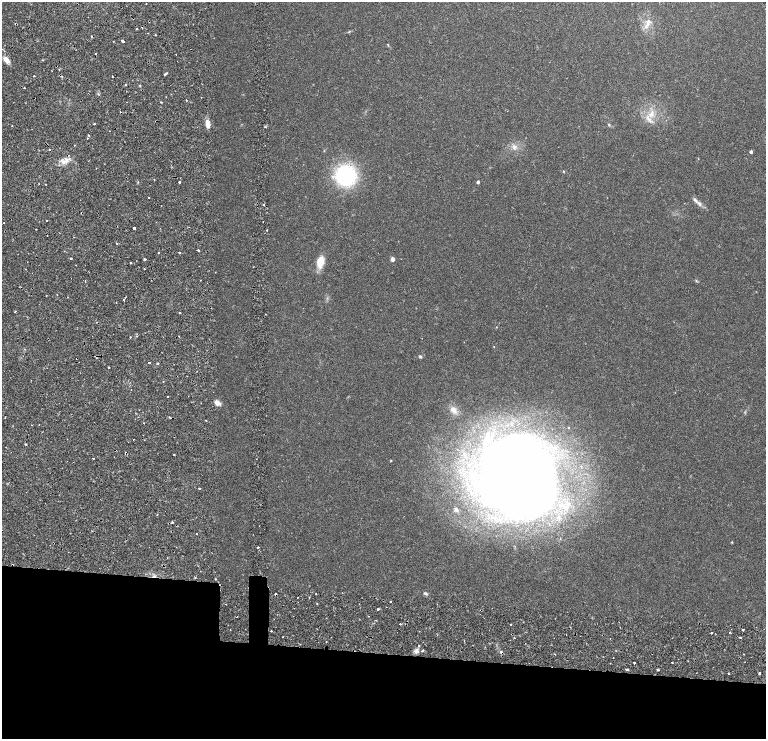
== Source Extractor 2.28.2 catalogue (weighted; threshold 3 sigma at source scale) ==
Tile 10 of 4 x 3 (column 2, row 3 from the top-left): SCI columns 1815-3341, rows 134-1607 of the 6634 x 4695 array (HDU 1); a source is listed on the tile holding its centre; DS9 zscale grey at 2 x 2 block average (1 PNG px = mean of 2 x 2 image px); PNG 768 x 741 px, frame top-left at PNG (2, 2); no overlay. Shown black and unused: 14% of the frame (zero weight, under 2 of 4 exposures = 5% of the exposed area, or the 3 px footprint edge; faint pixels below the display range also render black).
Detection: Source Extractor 2.28.2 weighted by HDU 2 'WHT'; one run over the whole footprint, this tile lists its part. Background 0.0253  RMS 0.0041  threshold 0.0185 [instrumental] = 3 sigma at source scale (4.5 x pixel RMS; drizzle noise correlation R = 1.50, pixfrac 1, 0.0396/0.0396 arcsec/px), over >= 5 px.
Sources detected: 130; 1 too faint to see at this stretch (2 x 2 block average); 11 cosmic-ray / hot-pixel residue — not listed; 2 inside a brighter listed object's ellipse — not listed separately; the other 116 listed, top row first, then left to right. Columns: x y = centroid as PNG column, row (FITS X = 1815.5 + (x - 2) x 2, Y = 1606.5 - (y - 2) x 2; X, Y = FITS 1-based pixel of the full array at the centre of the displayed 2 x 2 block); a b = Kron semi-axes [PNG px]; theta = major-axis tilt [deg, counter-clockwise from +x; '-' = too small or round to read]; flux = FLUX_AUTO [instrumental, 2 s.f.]
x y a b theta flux
647 25 12 4 60 4
137 29 2 2 - 2.6
155 35 2 2 - 1.5
123 41 3 2 - 7.9
388 45 3 2 - 0.54
96 53 2 2 - 3
176 54 2 2 - 0.73
6 60 9 5 -58 4.7
59 69 3 2 - 0.46
34 76 2 2 - 1.6
112 77 2 2 - 0.64
125 85 2 2 - 1.1
24 88 2 2 - 1.6
186 100 2 2 - 2.7
161 102 2 2 - 0.74
651 114 8 5 56 4.9
208 123 8 4 -80 7.3
94 124 2 2 - 0.89
609 125 3 2 - 0.61
88 135 2 2 - 0.65
87 138 2 2 - 0.43
75 145 2 2 - 0.48
514 147 7 6 - 3.3
49 149 2 2 - 0.36
751 152 3 3 - 1.5
698 158 3 2 - 0.35
64 162 7 5 -15 3.7
563 171 3 2 - 0.47
346 175 24 23 - 61
179 182 2 2 - 1.6
478 182 3 3 - 1.2
149 197 2 2 - 1.2
695 200 13 3 -45 2.9
263 205 2 2 - 1.4
161 206 2 2 - 0.73
46 220 2 2 - 0.66
263 222 2 2 - 0.27
4 223 2 2 - 0.81
134 228 2 2 - 3.6
267 230 2 2 - 0.54
117 243 3 2 - 0.54
198 250 2 2 - 3.7
180 252 2 2 - 0.71
158 253 2 2 - 1.7
71 258 2 2 - 1.1
145 259 2 2 - 2.7
392 259 4 4 - 2.8
320 262 12 7 75 11
130 263 2 2 - 1.2
25 269 2 2 - 0.3
144 269 2 2 - 0.76
200 280 2 2 - 0.3
85 281 2 2 - 0.56
46 295 2 2 - 0.39
125 298 2 2 - 0.55
123 300 2 2 - 0.89
15 311 2 2 - 1.7
180 313 2 2 - 0.71
179 336 2 2 - 0.32
130 337 2 2 - 1.9
494 346 2 2 - 0.31
420 356 4 4 - 1
149 362 2 2 - 2.4
157 364 2 2 - 3.6
108 367 2 2 - 1.7
167 396 2 2 - 1.6
217 403 8 5 -34 3.6
453 410 11 7 -44 4.7
5 418 2 2 - 0.56
206 420 2 2 - 0.46
569 428 3 3 - 0.52
133 439 2 2 - 1.9
26 444 2 2 - 0.64
174 454 2 2 - 1.8
93 458 2 2 - 2
391 460 3 2 - 0.5
518 477 73 52 -79 790
200 488 2 2 - 1.1
456 509 6 5 - 2.1
172 522 3 2 - 1.2
196 534 2 2 - 1.1
732 542 4 2 - 0.47
257 547 2 2 - 4.9
195 577 2 2 - 0.74
215 579 3 2 - 0.42
425 593 5 3 - 1.2
276 594 2 2 - 2.2
315 594 2 2 - 0.4
309 597 2 2 - 0.69
390 601 2 2 - 2.6
317 604 2 2 - 0.5
378 609 2 2 - 2.4
368 616 2 2 - 0.39
400 624 2 2 - 1.4
510 624 2 2 - 1.3
230 630 2 2 - 0.33
743 630 2 2 - 3.2
271 631 2 2 - 2.5
730 632 2 2 - 3.3
711 633 2 2 - 0.74
283 637 2 2 - 0.41
740 637 2 2 - 1.6
514 638 2 2 - 0.81
610 638 2 2 - 0.39
419 645 2 2 - 0.7
423 650 2 2 - 1.8
415 651 4 4 - 2
501 652 2 2 - 5.2
744 654 2 2 - 0.36
613 658 2 2 - 0.39
672 662 2 2 - 0.73
634 663 2 2 - 2.7
627 669 2 2 - 5
658 670 2 2 - 1.4
728 673 2 2 - 0.63
759 673 2 2 - 4.7
Overlapping masked pixels (flux is a lower limit): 2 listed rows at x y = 276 594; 501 652
Diffuse or blended objects may show on this block-average render without a row.